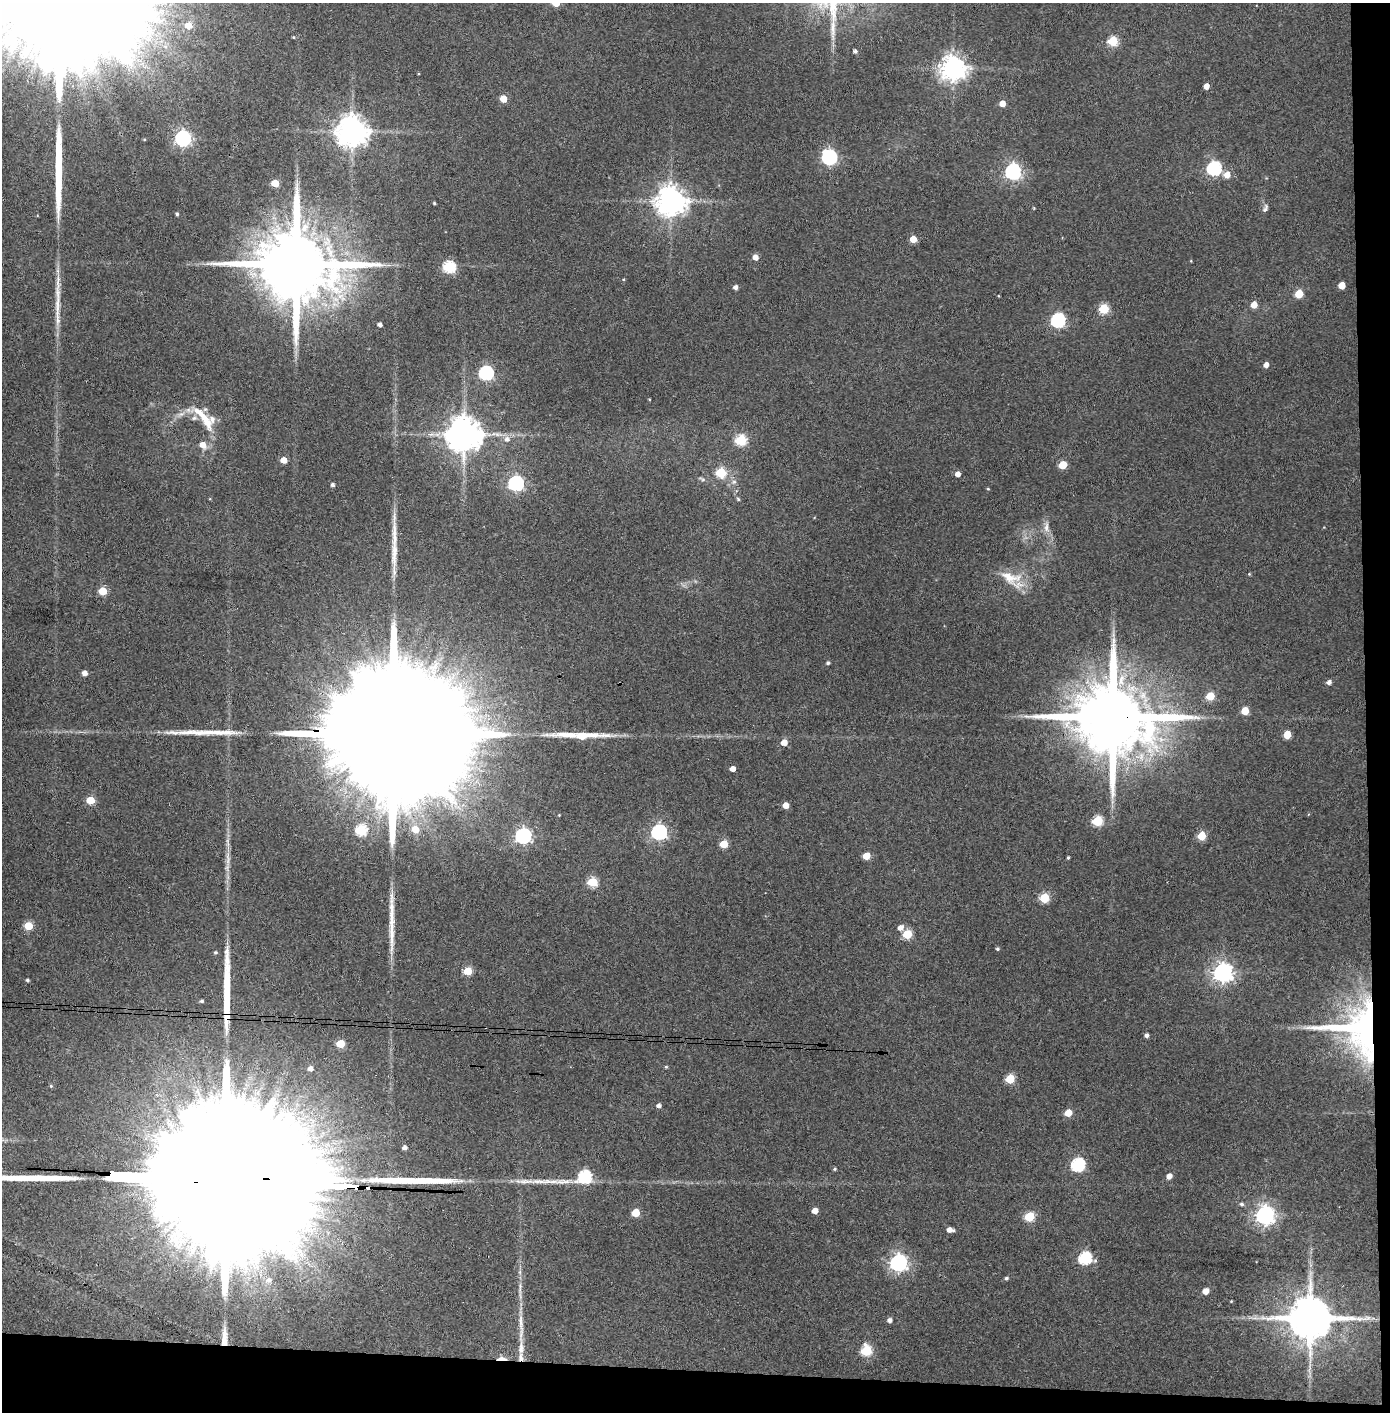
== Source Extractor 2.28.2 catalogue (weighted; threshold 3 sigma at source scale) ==
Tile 9 of 3 x 3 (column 3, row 3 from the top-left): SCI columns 2857-4244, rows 5-1414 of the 4323 x 4241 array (HDU 1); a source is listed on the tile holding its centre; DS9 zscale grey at full resolution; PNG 1392 x 1414 px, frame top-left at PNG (2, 3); no overlay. Shown black and unused: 5% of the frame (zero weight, under 3 of 4 exposures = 6% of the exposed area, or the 3 px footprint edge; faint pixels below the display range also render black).
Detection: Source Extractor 2.28.2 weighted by HDU 2 'WHT'; one run over the whole footprint, this tile lists its part. Background 0.0843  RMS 0.0065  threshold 0.0293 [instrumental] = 3 sigma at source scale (4.5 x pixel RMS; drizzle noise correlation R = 1.50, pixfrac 1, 0.05/0.05 arcsec/px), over >= 5 px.
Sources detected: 139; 2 too faint to see at this stretch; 1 inside a brighter object's white glare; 10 long thin detections or spike segments (spike, bleed or trail) — not listed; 5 inside a brighter listed object's ellipse — not listed separately; the other 121 listed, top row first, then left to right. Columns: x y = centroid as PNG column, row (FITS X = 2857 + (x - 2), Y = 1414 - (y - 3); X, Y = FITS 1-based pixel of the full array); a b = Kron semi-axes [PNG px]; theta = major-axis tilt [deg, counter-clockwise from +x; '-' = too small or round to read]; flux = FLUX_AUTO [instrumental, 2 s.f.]
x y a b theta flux
188 25 6 5 - 8.9
1113 41 5 5 - 38
855 51 4 4 - 1.7
953 68 8 8 - 690
1206 86 5 4 - 4.7
503 99 5 5 - 12
1002 103 5 5 - 6.6
352 131 9 9 - 1200
183 138 6 6 - 190
829 157 7 6 - 150
1214 168 6 6 - 120
1013 172 7 6 - 200
1227 175 6 6 - 6.6
275 183 5 5 - 16
671 201 9 8 - 1100
434 203 3 3 - 0.77
1034 208 3 3 - 0.54
1265 208 11 6 67 2.1
177 214 4 3 - 1.1
913 239 5 5 - 8.9
755 257 5 5 - 4.8
297 264 23 18 -4 11000
449 267 6 6 - 74
1342 285 5 5 - 10
735 287 4 4 - 2.8
1299 294 5 5 - 20
1254 305 5 5 - 8.4
1104 309 5 5 - 37
1058 320 6 6 - 130
380 325 4 3 - 2.4
1266 365 5 4 - 3.8
486 373 6 6 - 130
181 414 12 5 25 3.4
206 421 33 11 -60 14
464 434 10 9 - 1700
507 439 7 7 - 3.4
741 440 6 5 - 51
203 445 8 6 -41 6.1
283 460 5 4 - 9.7
1063 465 5 5 - 19
721 473 5 5 - 41
958 474 4 4 - 4.4
734 482 7 5 42 1.8
516 483 6 6 - 170
332 485 4 4 - 1.9
988 489 5 3 - 0.56
738 499 5 4 - 0.89
1046 527 16 7 88 4.6
1249 574 4 3 - 0.61
1012 579 36 17 -31 17
103 591 5 5 - 22
828 663 4 4 - 1.3
85 673 5 4 - 3.7
1329 682 5 4 - 2.7
1210 696 5 5 - 20
1245 711 5 5 - 12
1113 717 23 18 -6 10000
393 734 119 23 -3 95000
1287 735 5 5 - 15
784 742 5 5 - 7.5
733 769 4 4 - 5
90 800 5 5 - 21
786 805 5 5 - 6.3
559 815 3 3 - 0.46
1097 821 6 5 - 42
415 829 6 6 - 11
361 830 6 6 - 56
659 832 6 6 - 170
523 836 7 6 - 190
1201 836 5 5 - 19
724 844 5 5 - 18
866 856 5 5 - 13
1068 858 3 3 - 0.89
228 859 25 6 -89 6.5
592 882 5 5 - 41
1044 898 5 5 - 34
28 926 5 5 - 27
900 927 7 6 - 3.7
907 934 5 5 - 31
997 949 4 4 - 0.98
215 952 4 4 - 1
468 971 5 5 - 24
1223 972 7 7 - 390
27 980 4 4 - 1.3
201 1001 3 3 - 1.1
1361 1030 55 48 -24 200
1146 1035 4 4 - 2.1
340 1044 5 5 - 19
666 1067 4 3 - 0.76
310 1068 5 5 - 3.4
1010 1079 5 5 - 28
51 1086 5 4 - 0.74
659 1105 4 4 - 2.3
1068 1113 5 5 - 13
405 1148 4 4 - 2.4
1078 1165 6 6 - 110
835 1169 4 3 - 0.89
585 1176 7 6 - 83
1169 1176 5 4 - 4.3
231 1180 184 26 -3 170000
563 1182 33 8 1 12
1242 1204 6 4 -4 1.3
815 1211 5 4 - 5.9
635 1213 5 5 - 20
1265 1215 7 7 - 350
1029 1217 5 5 - 36
950 1230 6 4 -4 4.1
1085 1258 6 6 - 81
898 1263 7 7 - 260
1006 1278 4 4 - 1.2
269 1280 7 6 - 2.2
520 1288 19 3 86 3.4
1206 1291 5 4 - 7
1231 1301 4 3 - 0.5
1310 1318 13 11 3 3200
890 1320 5 5 - 2.4
521 1323 32 6 -85 8.6
224 1338 23 6 89 7.5
866 1351 6 6 - 47
521 1357 10 7 -77 3.4
502 1358 14 4 -1 3.5
Overlapping masked pixels (flux is a lower limit): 7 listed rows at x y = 1113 717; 393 734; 1361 1030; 231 1180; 224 1338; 521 1357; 502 1358
Isophote crosses this tile's border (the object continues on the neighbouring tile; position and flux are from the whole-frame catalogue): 1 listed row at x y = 231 1180